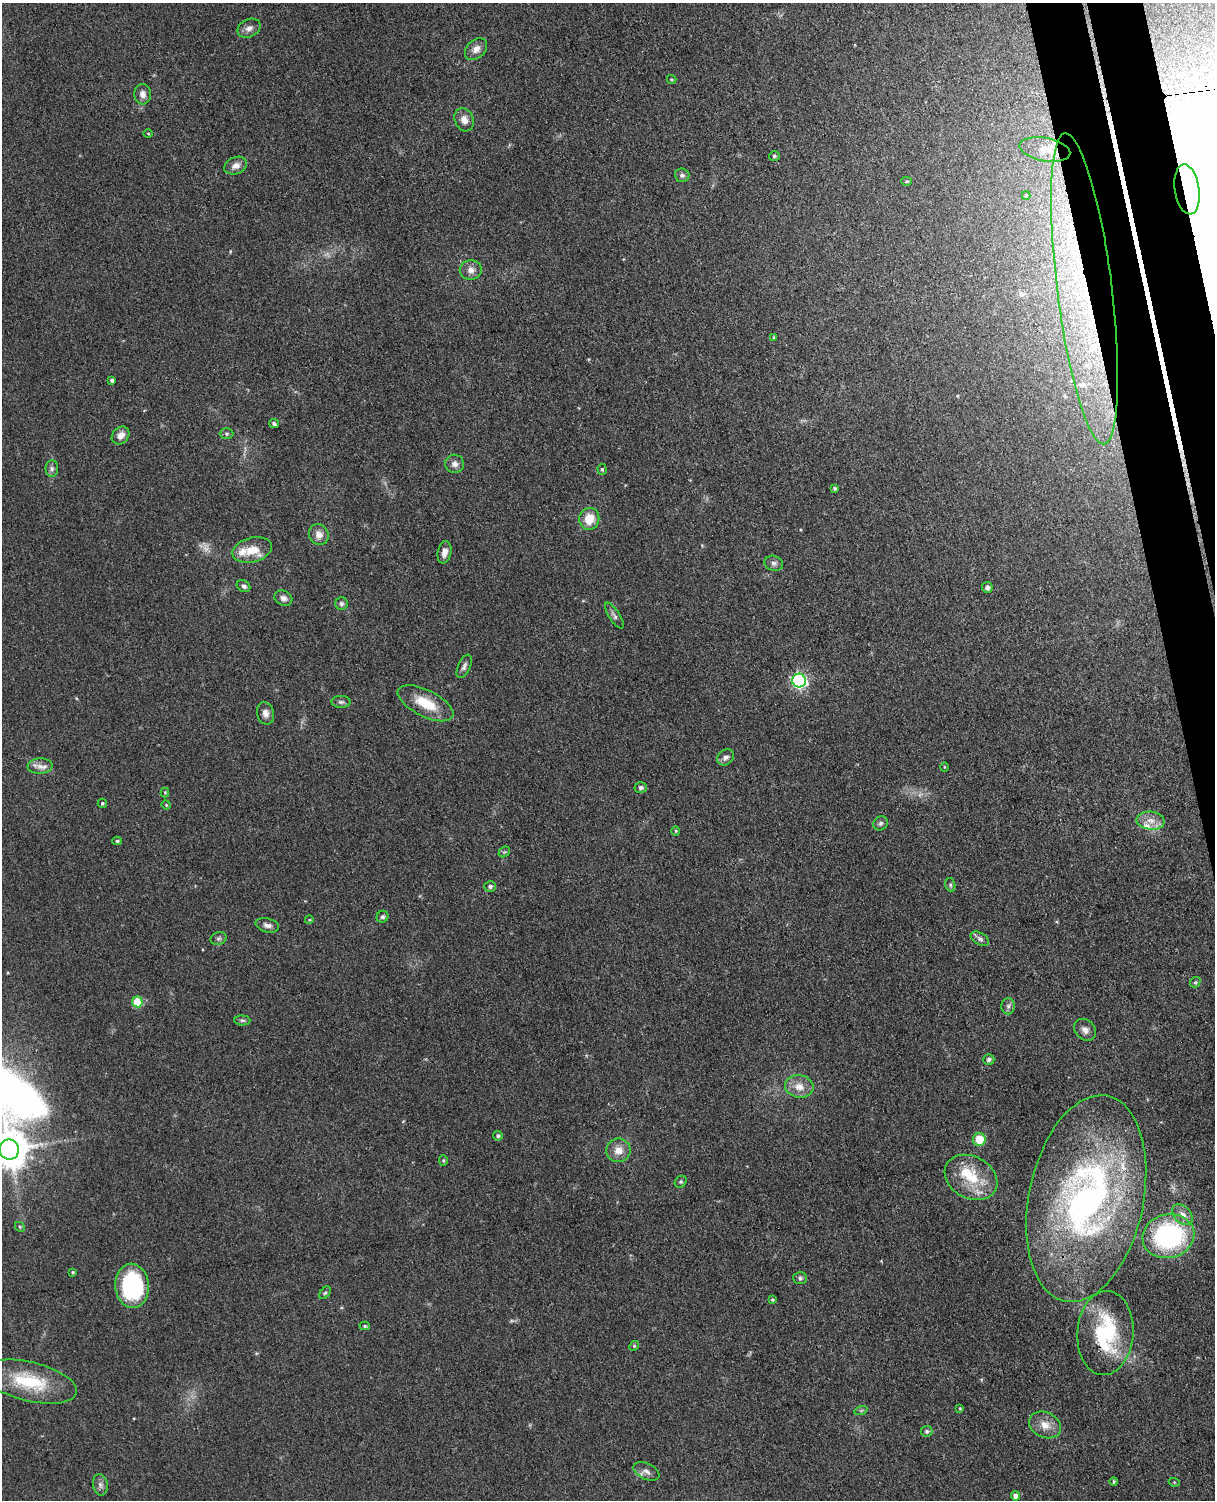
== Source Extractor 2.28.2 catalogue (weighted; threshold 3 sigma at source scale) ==
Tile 6 of 4 x 3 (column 2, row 2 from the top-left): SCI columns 1272-2484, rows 1648-3145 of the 4967 x 4906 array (HDU 1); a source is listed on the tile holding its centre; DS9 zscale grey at full resolution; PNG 1217 x 1502 px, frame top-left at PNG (2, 3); each listed source drawn as its Kron ellipse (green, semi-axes under 4 px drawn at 4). Shown black and unused: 4% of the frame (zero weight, under 3 of 4 exposures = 5% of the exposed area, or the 3 px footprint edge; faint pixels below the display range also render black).
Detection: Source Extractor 2.28.2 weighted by HDU 2 'WHT'; one run over the whole footprint, this tile lists its part. Background 0.0701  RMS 0.0075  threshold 0.0339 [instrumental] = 3 sigma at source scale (4.5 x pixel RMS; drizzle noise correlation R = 1.50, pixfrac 1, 0.05/0.05 arcsec/px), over >= 5 px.
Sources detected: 105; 1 too faint to see at this stretch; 3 long thin detections or spike segments (spike, bleed or trail) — neither listed nor drawn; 7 inside a brighter listed object's ellipse — not listed separately; the other 94 listed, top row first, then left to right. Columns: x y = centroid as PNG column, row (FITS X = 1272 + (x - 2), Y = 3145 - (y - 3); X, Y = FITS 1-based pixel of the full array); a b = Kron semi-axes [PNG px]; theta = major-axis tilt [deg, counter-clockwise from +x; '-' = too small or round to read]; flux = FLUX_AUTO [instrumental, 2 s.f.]
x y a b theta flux
249 28 12 9 25 4.2
476 49 12 9 42 5.5
672 79 5 3 - 0.76
143 94 10 8 -86 4.2
464 120 12 9 -65 6.1
148 133 5 3 - 0.67
1045 149 25 11 -10 12
774 156 5 5 - 1.4
236 166 12 8 22 4.8
682 175 7 7 - 2.2
907 181 5 4 - 1
1187 189 25 12 -82 32
1026 195 4 3 - 1.1
471 270 11 10 - 5.1
1084 289 157 27 -83 210
774 337 4 3 - 0.83
112 380 4 3 - 1.8
274 424 5 4 - 1.8
227 434 7 5 -1 1.5
121 435 10 8 49 5.5
455 464 9 9 - 4
52 469 8 6 89 2.4
602 469 5 4 - 1.2
834 488 3 3 - 1.3
589 519 11 10 - 14
319 534 11 9 -62 5.8
252 550 20 12 14 15
444 552 11 6 79 5.3
774 563 9 7 -18 2.8
244 586 7 5 -30 2.1
987 587 5 5 - 2.8
283 598 9 7 -25 3.5
341 604 6 6 - 2
614 616 15 5 -57 2.6
464 666 12 6 66 2.7
799 681 7 6 - 160
341 702 9 5 0 2.1
426 703 30 13 -27 21
265 713 11 8 -75 4
726 757 9 7 38 3.1
40 766 12 7 5 4.8
944 767 5 3 - 0.62
641 787 6 5 - 2.7
165 792 5 4 - 0.92
102 803 4 4 - 1.3
166 805 4 4 - 0.8
1151 821 14 9 -7 7
881 823 7 6 - 2
676 831 4 4 - 0.77
117 841 5 4 - 1.2
504 852 6 4 41 1.2
950 885 7 5 -71 1.3
490 886 6 5 - 1.9
383 917 6 5 - 1.8
309 920 4 3 - 0.67
267 925 12 7 -14 3.4
219 938 8 6 18 1.8
980 939 10 6 -29 2.6
1195 982 6 5 - 1.1
137 1002 5 5 - 28
1008 1006 8 6 90 2.4
242 1020 8 5 -5 1.5
1085 1030 12 9 -42 4.4
989 1059 6 5 - 2
799 1086 14 11 -10 8.9
498 1136 5 4 - 1.4
979 1139 6 6 - 17
9 1150 10 9 - 2100
618 1150 12 12 - 8.2
443 1161 5 4 - 0.98
971 1177 28 21 -29 28
681 1182 6 5 - 1.2
1086 1199 105 57 78 310
1183 1215 12 8 -46 5.1
20 1227 5 4 - 1
1168 1236 26 21 13 110
73 1272 4 3 - 0.95
800 1278 7 6 - 1.7
132 1286 22 17 -85 85
325 1293 7 4 52 1.3
772 1300 4 4 - 1.1
365 1326 5 4 - 1.1
1105 1333 42 28 86 60
634 1346 5 4 - 1.1
30 1382 48 19 -14 43
960 1408 4 3 - 0.67
861 1410 7 4 20 1.3
1045 1425 16 12 -26 9.2
927 1431 6 5 - 1.8
646 1471 14 8 -27 4.2
1114 1481 4 3 - 0.95
1174 1482 5 3 - 0.67
100 1485 11 7 -81 3.1
1016 1496 4 4 - 4
Overlapping masked pixels (flux is a lower limit): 3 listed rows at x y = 1187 189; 1084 289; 1105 1333
Isophote crosses this tile's border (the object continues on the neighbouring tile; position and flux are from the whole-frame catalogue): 1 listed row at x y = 9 1150